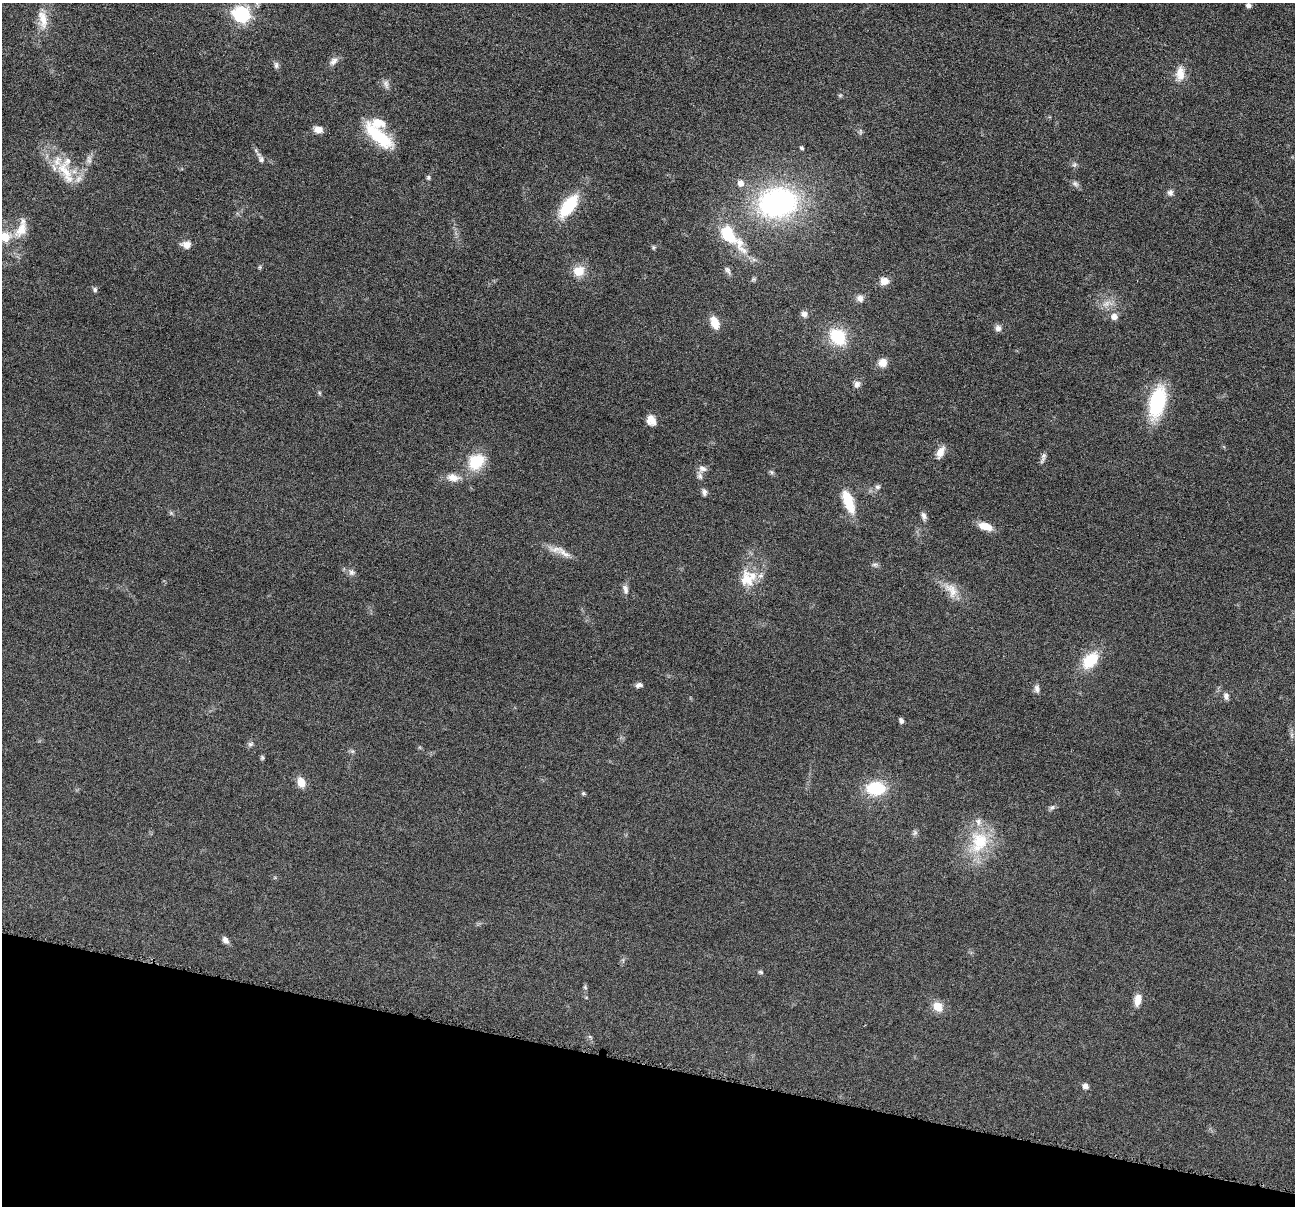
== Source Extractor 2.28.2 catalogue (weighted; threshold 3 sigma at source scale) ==
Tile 15 of 4 x 4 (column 3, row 4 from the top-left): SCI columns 2592-3884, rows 257-1460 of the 5181 x 5200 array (HDU 1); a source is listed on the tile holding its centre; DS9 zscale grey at full resolution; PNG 1297 x 1208 px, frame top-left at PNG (2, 3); no overlay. Shown black and unused: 12% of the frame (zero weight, under 4 of 8 exposures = <1% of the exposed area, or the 3 px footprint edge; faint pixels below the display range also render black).
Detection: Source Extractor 2.28.2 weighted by HDU 2 'WHT'; one run over the whole footprint, this tile lists its part. Background 0.0363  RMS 0.0033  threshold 0.0133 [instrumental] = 3 sigma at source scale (4.09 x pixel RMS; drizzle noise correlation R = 1.36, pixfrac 0.8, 0.05/0.05 arcsec/px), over >= 5 px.
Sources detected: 92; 8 inside a brighter listed object's ellipse — not listed separately; the other 84 listed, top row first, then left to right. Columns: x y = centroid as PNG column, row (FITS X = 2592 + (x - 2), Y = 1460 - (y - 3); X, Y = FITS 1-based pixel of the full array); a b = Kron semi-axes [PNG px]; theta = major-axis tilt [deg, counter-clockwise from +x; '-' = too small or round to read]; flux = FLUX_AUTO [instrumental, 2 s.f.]
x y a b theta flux
1248 5 7 6 - 0.93
241 14 8 8 - 56
43 19 27 11 -79 5.1
333 61 14 8 46 1.6
276 65 10 6 90 0.88
1180 74 22 12 82 4.1
386 84 13 7 -75 1.3
840 95 6 5 - 0.43
318 129 11 7 -13 2.2
860 132 9 4 -90 0.63
378 136 38 13 -41 16
802 148 5 4 - 0.49
261 159 11 7 -60 1.3
89 160 13 6 -81 1.3
1074 164 8 7 - 0.78
65 172 44 15 -59 11
428 177 6 6 - 0.53
740 183 9 8 - 2.1
1075 184 10 7 -30 1
1170 192 9 8 - 1.1
778 203 39 29 9 68
568 206 27 11 53 15
21 229 25 14 60 5.5
729 235 35 13 -48 17
4 237 19 14 0 7.6
186 245 13 9 0 2.1
653 247 6 5 - 0.43
260 267 6 5 - 0.42
728 270 12 6 -63 1
579 271 14 13 - 4.8
753 279 7 5 21 0.51
884 281 10 9 - 2.5
95 289 7 6 - 0.66
860 298 10 9 - 1.5
1107 304 18 8 13 2.9
804 314 8 7 - 1.3
1114 316 8 8 - 2
715 322 11 7 -69 5.6
998 328 8 8 - 1.3
838 337 20 15 -45 13
883 363 10 9 - 3.1
857 384 9 8 - 1.3
319 393 6 4 -89 0.39
1157 402 28 13 76 28
651 420 13 10 -65 2.8
940 452 16 8 66 2.9
1043 458 15 5 73 1.1
476 461 20 16 36 11
702 469 11 10 - 1.7
771 472 7 5 -46 0.59
453 478 19 11 -7 3.4
877 487 7 7 - 0.84
704 492 9 6 -76 1
848 502 26 10 -70 9.1
924 516 11 6 -76 1.1
986 526 16 8 -19 4.5
564 553 27 9 -34 3.3
875 565 10 5 -5 0.75
352 572 10 9 - 1.3
747 580 28 18 -80 7.5
625 589 13 7 -78 1.4
951 590 26 14 -52 5
1090 660 23 14 47 10
639 685 8 6 8 1.2
1037 689 12 7 -85 1.2
1226 696 10 7 -74 1.2
901 721 6 5 - 0.8
1292 735 7 4 90 0.64
250 744 8 7 - 0.82
352 751 7 4 -18 0.52
262 758 7 5 -90 0.48
301 782 12 9 -70 3.4
876 788 18 13 2 14
583 793 5 5 - 0.43
1052 808 9 6 31 0.81
915 833 8 6 89 0.74
979 842 36 27 69 16
225 940 10 6 -58 1.3
761 972 7 5 -8 0.54
585 987 6 5 - 0.45
1138 1000 15 8 79 3
938 1006 13 10 -47 4
590 1037 6 4 -19 0.38
1085 1086 7 6 - 1.4
Isophote crosses this tile's border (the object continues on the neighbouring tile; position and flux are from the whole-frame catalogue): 2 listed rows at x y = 241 14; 4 237